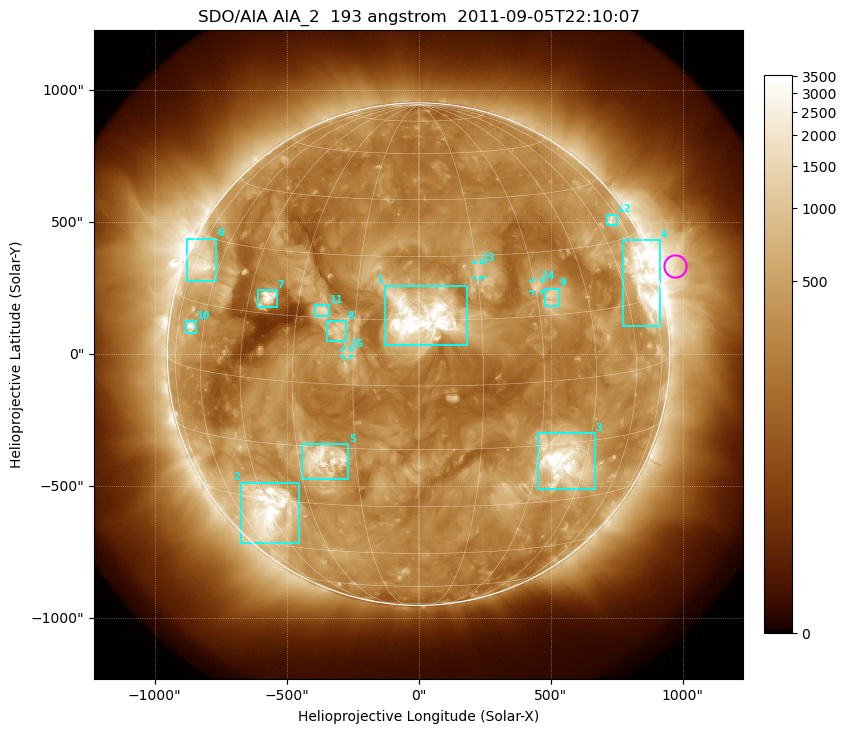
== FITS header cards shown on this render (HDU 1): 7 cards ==
TELESCOP= 'SDO/AIA'
INSTRUME= 'AIA_2'
WAVELNTH=                  193
WAVEUNIT= 'angstrom'
DATE-OBS= '2011-09-05T22:10:07.84'
CTYPE1  = 'HPLN-TAN'
CTYPE2  = 'HPLT-TAN'

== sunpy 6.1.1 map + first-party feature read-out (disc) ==
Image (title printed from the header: SDO/AIA AIA_2  193 angstrom  2011-09-05T22:10:07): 1024 x 1024 px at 2.4 arcsec/px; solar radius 952 arcsec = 397 px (full disc in frame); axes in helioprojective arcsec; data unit not stated in the header (colour bar unlabelled)
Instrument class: DISC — disc imager (sunpy class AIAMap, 193 A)
Bright regions (active regions / flare kernels): reference = the median radial profile (limb darkening/brightening removed); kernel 9 px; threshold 5 sigma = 627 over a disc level ~292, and >= 1.15x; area >= 12 px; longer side >= 10 px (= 24 arcsec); searched inside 0.97 R_sun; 15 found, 15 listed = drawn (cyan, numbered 1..; 3 of them under ~33 arcsec drawn as corner ticks so the feature stays visible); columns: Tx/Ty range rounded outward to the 5 arcsec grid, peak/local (2 s.f.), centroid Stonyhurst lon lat
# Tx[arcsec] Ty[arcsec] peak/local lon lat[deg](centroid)
1 -130..185 35..260 20 +1 +16
2 -675..-450 -715..-485 15 -45 -33
3 450..670 -510..-300 17 +38 -19
4 775..915 105..435 12 +70 +19
5 -445..-265 -475..-340 8 -23 -18
6 -875..-765 275..440 7.2 -70 +24
7 -610..-535 175..245 11 -39 +19
8 -345..-270 50..125 4.5 -19 +12
9 475..530 180..250 4.5 +34 +19
10 -880..-845 80..125 7.6 -66 +9
11 -390..-340 145..185 5.3 -23 +17
12 715..755 490..530 4.8 +70 +35
13 215..240 290..345 3.6 +15 +27
14 435..465 240..275 4 +31 +22
15 -280..-260 -10..20 3.3 -17 +7
Off-limb structures (1.02-1.3 R_sun): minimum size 162 px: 7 found; the strongest spans PA ~260..310 deg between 1.02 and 1.3 R_sun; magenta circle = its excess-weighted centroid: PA ~290 deg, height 1.08 R_sun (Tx ~970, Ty ~335 arcsec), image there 3.6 x the reference